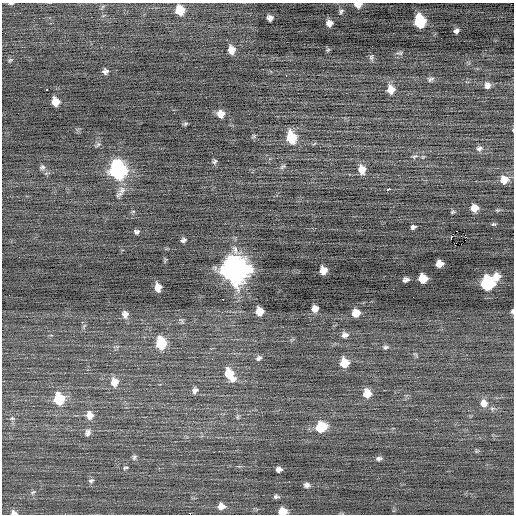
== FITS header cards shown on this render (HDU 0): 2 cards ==
NAXIS1  =                  512 / Axis length
NAXIS2  =                  512 / Axis length

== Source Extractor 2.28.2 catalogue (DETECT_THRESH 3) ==
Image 512 x 512 px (HDU 0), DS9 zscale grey, 1 PNG px = 1 image px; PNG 516 x 516 px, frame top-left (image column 1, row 512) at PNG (2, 3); no overlay
Background -0.0589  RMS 0.75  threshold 2.26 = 3 sigma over >= 5 px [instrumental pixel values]
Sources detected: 93; all 93 listed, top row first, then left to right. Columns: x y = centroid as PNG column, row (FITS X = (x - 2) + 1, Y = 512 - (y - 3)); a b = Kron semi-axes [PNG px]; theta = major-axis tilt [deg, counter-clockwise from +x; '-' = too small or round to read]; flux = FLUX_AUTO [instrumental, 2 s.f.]
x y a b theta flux
11 4 5 3 - 93
358 5 7 5 -2 460
180 10 8 7 - 1100
341 11 7 5 44 110
270 18 6 5 - 200
420 21 9 7 -79 3300
329 23 6 6 - 310
456 31 5 4 - 140
232 50 8 7 - 400
328 50 6 5 - 62
400 53 9 5 0 110
371 57 8 5 87 110
10 60 6 4 44 69
105 71 5 5 - 140
286 75 2 2 - 120
431 79 8 5 30 120
487 85 8 7 - 230
47 90 3 2 - 190
391 90 9 8 - 490
55 102 7 6 - 550
221 114 8 8 - 420
185 124 7 4 9 75
513 130 4 2 - 32
254 136 6 5 - 71
291 138 9 7 -77 1900
98 144 8 4 39 88
479 148 9 6 15 160
415 156 10 5 16 140
214 161 7 6 - 96
42 167 8 6 20 130
282 167 9 5 36 97
118 170 10 9 - 13000
362 170 8 7 - 530
504 180 8 8 - 600
388 189 3 3 - 810
122 190 12 10 37 350
474 208 6 6 - 480
497 210 7 4 0 68
453 212 6 4 26 65
493 224 6 4 0 65
413 227 5 4 - 130
136 232 5 4 - 110
465 235 2 2 - 950
451 237 3 2 - 480
491 238 2 2 - 44
183 240 6 4 25 120
461 244 2 2 - 18
235 250 15 7 -72 330
439 264 7 6 - 500
235 269 12 11 - 58000
323 270 7 6 - 500
496 277 8 7 - 510
423 278 7 7 - 900
406 280 6 4 12 170
487 283 8 8 - 6200
158 287 8 6 -87 480
413 297 2 2 - 30
223 300 3 2 - 110
315 309 6 6 - 380
260 311 7 7 - 660
512 311 6 3 -90 81
356 313 7 6 - 710
125 314 9 8 - 270
182 321 12 5 -55 110
84 326 8 3 45 66
345 335 8 7 - 220
161 343 9 7 -81 2200
385 347 8 5 4 110
258 358 8 6 32 150
344 363 8 7 - 970
229 374 14 9 -58 1200
114 382 10 9 - 540
195 390 8 6 41 210
367 393 8 8 - 730
59 399 11 9 -78 1800
484 403 9 9 - 440
89 415 10 9 - 430
237 417 7 5 74 91
12 418 7 5 16 97
321 427 10 8 18 1600
88 433 10 7 70 210
214 452 2 2 - 35
134 457 8 6 68 110
379 458 8 5 10 120
126 468 7 4 16 73
279 469 6 5 - 210
91 481 7 5 11 120
307 485 8 6 -4 170
33 492 7 4 43 78
276 497 8 5 7 120
221 506 8 6 0 370
282 511 8 6 -3 620
14 513 9 5 -18 190
At the frame edge (FLAGS 8, measured only in part): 6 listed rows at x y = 11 4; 358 5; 513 130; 512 311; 282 511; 14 513